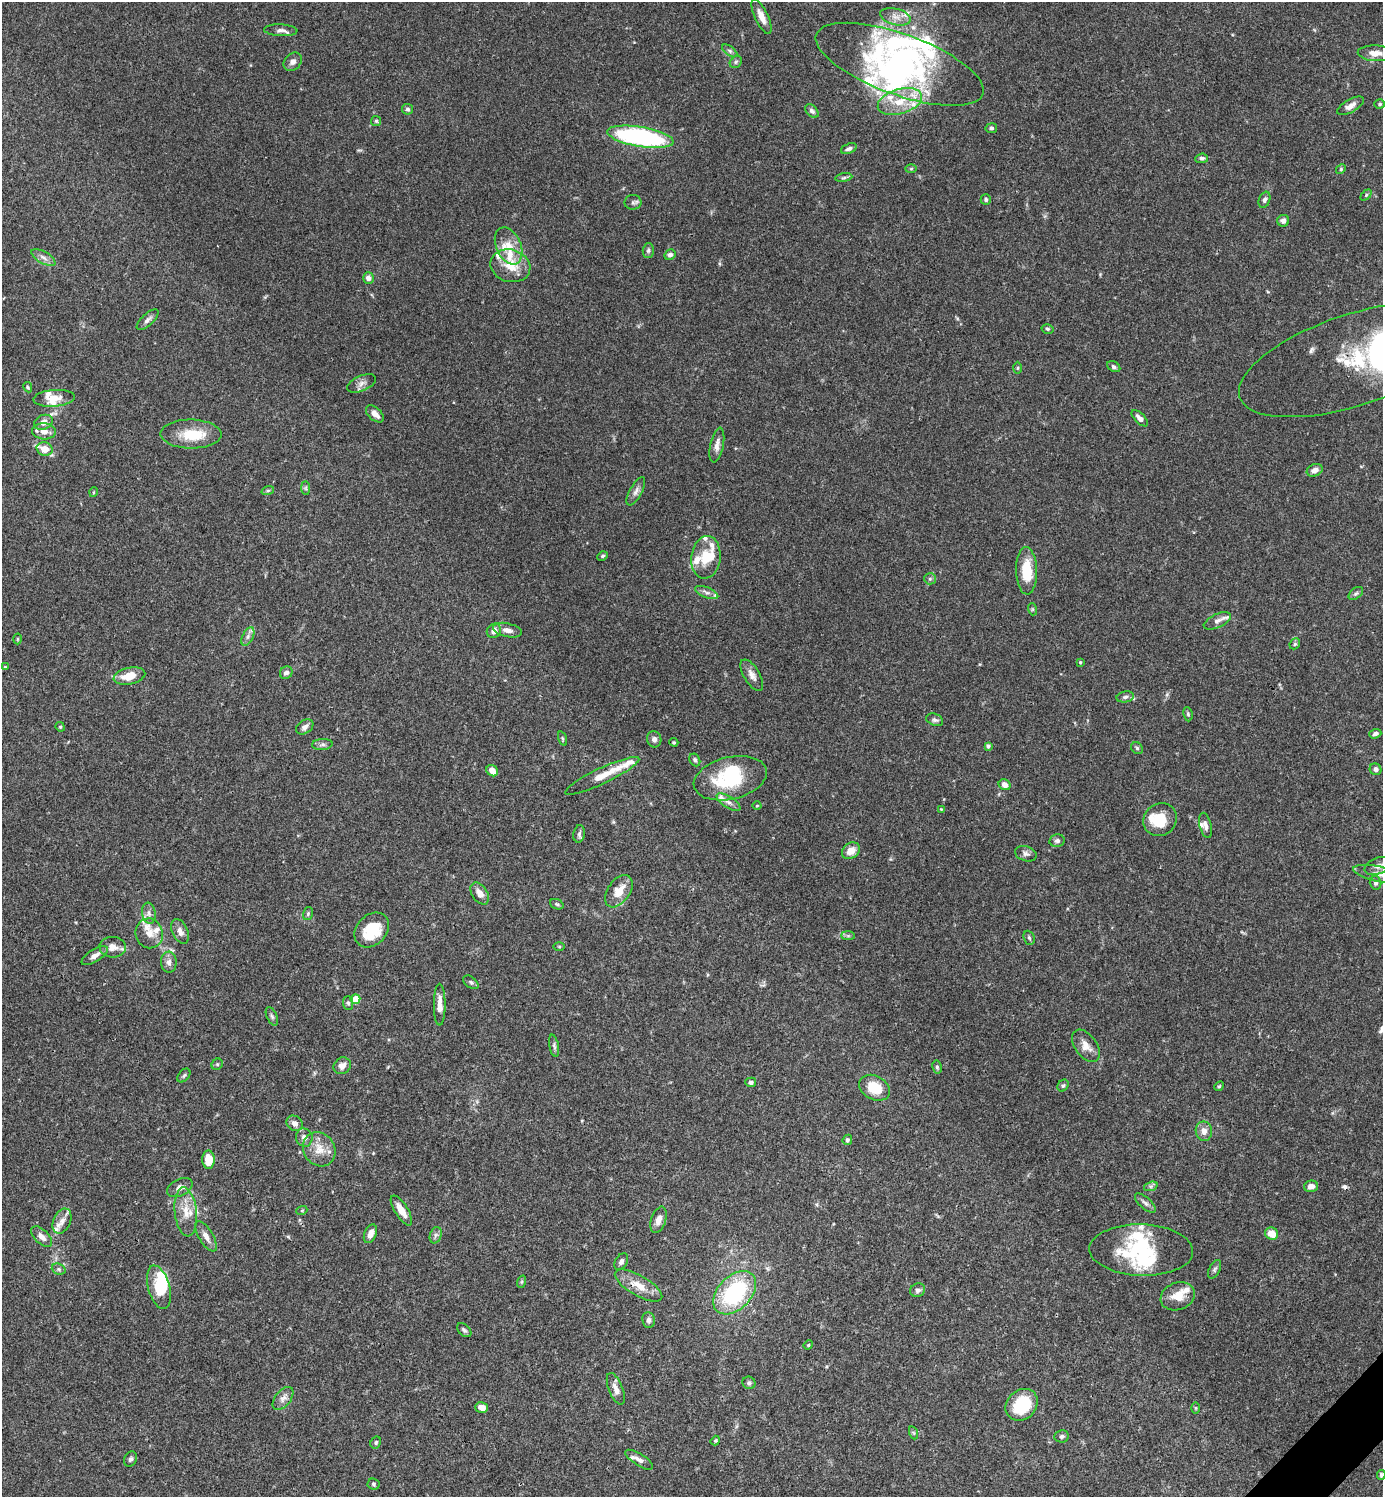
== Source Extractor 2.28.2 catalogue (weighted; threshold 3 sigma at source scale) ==
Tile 6 of 4 x 4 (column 2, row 2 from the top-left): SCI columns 1681-3061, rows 2990-4484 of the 5981 x 5981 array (HDU 1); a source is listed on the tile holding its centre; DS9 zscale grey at full resolution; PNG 1385 x 1499 px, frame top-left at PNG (2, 2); each listed source drawn as its Kron ellipse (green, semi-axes under 4 px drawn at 4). Shown black and unused: <1% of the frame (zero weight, under 3 of 4 exposures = <1% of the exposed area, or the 3 px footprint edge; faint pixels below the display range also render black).
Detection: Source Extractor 2.28.2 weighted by HDU 2 'WHT'; one run over the whole footprint, this tile lists its part. Background 0.0657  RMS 0.0032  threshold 0.0143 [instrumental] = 3 sigma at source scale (4.5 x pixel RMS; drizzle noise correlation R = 1.50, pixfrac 1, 0.05/0.05 arcsec/px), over >= 5 px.
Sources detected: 217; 10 inside a brighter object's white glare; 1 cosmic-ray / hot-pixel residue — neither listed nor drawn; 30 inside a brighter listed object's ellipse — not listed separately; the other 176 listed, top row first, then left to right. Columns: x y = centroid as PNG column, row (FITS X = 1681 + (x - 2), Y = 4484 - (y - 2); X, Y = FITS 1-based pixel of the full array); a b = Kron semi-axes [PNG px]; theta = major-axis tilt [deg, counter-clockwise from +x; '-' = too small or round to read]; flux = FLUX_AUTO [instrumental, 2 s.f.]
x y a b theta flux
761 17 19 6 -65 3.2
895 17 15 8 -14 2.7
281 30 17 6 -3 1.5
730 51 9 4 -36 0.77
1375 53 17 8 -3 3.1
293 62 10 8 45 1.5
736 62 7 5 47 0.6
900 64 88 30 -20 61
900 102 23 12 17 8
1380 104 5 4 - 0.45
1350 106 15 6 30 2
407 109 5 5 - 0.66
812 111 8 5 -43 0.95
376 121 5 5 - 0.45
991 128 6 5 - 0.68
640 137 33 10 -10 58
849 149 8 5 22 0.94
1202 158 6 4 6 0.73
911 169 5 3 - 0.37
1341 169 5 4 - 0.41
844 178 8 4 9 0.65
1366 195 6 4 46 0.47
986 199 5 5 - 0.6
1264 200 8 5 69 0.97
633 202 8 7 - 0.83
1283 221 6 6 - 1.3
509 246 19 12 -66 5
648 250 7 5 87 0.69
670 255 6 5 - 0.99
43 257 13 6 -30 1.7
510 266 20 16 -16 6.9
368 278 6 5 - 1.6
148 320 14 6 42 1.3
1048 329 6 4 -16 0.54
1354 360 121 45 18 58
1114 367 7 5 -33 0.71
1017 368 6 4 89 0.37
361 383 15 7 24 1.8
28 387 5 4 - 0.36
54 398 21 8 5 3.8
375 414 10 6 -44 2
1140 418 10 5 -46 1.6
43 422 9 7 21 2.2
44 431 12 8 -3 2.5
191 434 30 14 -1 9.7
717 445 18 6 78 2
45 449 8 6 -15 4.4
1315 470 8 6 20 2
306 488 7 4 -90 0.55
268 490 6 4 19 0.48
636 491 16 6 61 1.5
94 492 5 3 - 0.26
602 556 5 4 - 0.49
706 557 21 14 83 6.8
1027 571 24 10 -88 9.6
930 579 6 5 - 0.57
707 592 12 5 -22 1.2
1356 593 8 5 40 0.7
1032 609 6 4 -72 0.39
1217 621 15 6 25 1.6
507 630 14 7 -13 1.9
494 631 7 7 - 2.2
248 636 10 5 64 1.1
17 639 5 3 - 0.29
1295 644 6 5 - 0.56
1080 662 4 3 - 0.32
5 667 4 4 - 0.26
286 673 7 6 - 1.3
752 675 17 8 -59 2
129 676 16 8 12 5.4
1125 697 9 5 11 0.82
1188 714 7 4 -81 0.5
935 720 9 6 -22 0.84
60 727 5 4 - 0.43
305 727 9 6 34 1.4
1375 734 6 4 19 1
562 738 7 3 -71 0.43
654 739 8 7 - 1.3
674 742 5 3 - 0.34
322 744 10 5 4 0.9
988 746 4 3 - 0.78
1137 748 6 5 - 0.54
695 760 7 5 -62 0.73
1375 769 6 5 - 1.1
492 771 6 5 - 2.7
602 776 41 8 25 5.5
730 778 37 21 14 22
1005 785 6 5 - 2.1
728 802 13 5 -32 1.5
757 806 4 3 - 0.27
941 809 4 3 - 0.23
1160 820 17 15 39 8.4
1205 825 13 6 -75 1.5
579 834 9 5 80 0.8
1057 841 8 6 13 0.83
851 851 10 7 35 3.1
1026 854 11 7 -17 1.2
1378 866 14 8 21 1.7
1379 874 26 7 -12 3.1
1375 883 7 5 -73 0.94
619 891 18 11 55 5.4
480 893 12 7 -57 2.7
557 904 7 5 -22 0.51
149 913 10 7 -81 1.3
308 914 6 5 - 0.47
372 930 19 15 46 11
180 931 13 7 -66 1.9
149 933 15 13 -73 3.4
848 936 7 4 0 0.54
1029 938 7 5 -67 0.53
113 947 13 10 -3 2.8
559 947 5 4 - 0.41
95 956 15 6 32 1.9
169 962 10 8 -87 1.5
471 982 9 5 -37 0.7
355 999 5 4 - 5.3
348 1003 7 5 -87 0.61
440 1005 21 6 -90 2.8
272 1016 10 5 -65 0.77
554 1046 11 4 -79 0.79
1086 1046 18 11 -53 3.1
217 1064 6 5 - 0.44
342 1066 9 8 - 1.9
937 1067 6 4 -80 0.56
184 1076 8 5 49 0.6
751 1082 5 5 - 0.89
1063 1086 6 5 - 0.54
1219 1086 5 4 - 0.4
874 1088 16 11 -29 8.5
294 1123 8 7 - 1.9
1204 1131 10 8 -79 2.1
304 1138 9 8 - 1.5
847 1140 5 4 - 0.53
319 1149 18 15 -55 5
209 1160 9 6 -89 6
1151 1186 7 4 18 0.74
1311 1186 7 5 14 1.7
180 1188 14 8 27 1.9
1145 1203 13 5 -42 1.1
302 1210 5 3 - 0.3
401 1210 17 6 -58 3.6
186 1212 24 11 -84 5.3
659 1220 14 7 72 2.3
62 1221 13 8 66 2.2
370 1234 10 6 67 2.2
1272 1234 7 6 - 4.5
436 1235 8 5 73 0.87
206 1236 17 7 -59 2.4
41 1237 13 7 -43 1.9
1141 1250 52 25 -2 25
621 1262 9 6 59 1.1
59 1269 7 5 -22 0.68
1215 1269 10 5 63 0.8
521 1282 6 4 70 0.46
639 1285 27 10 -30 5.3
159 1287 22 10 -74 10
918 1290 8 6 28 1
735 1293 25 16 46 32
1178 1296 17 13 21 5.1
649 1320 8 6 -80 1
464 1330 8 5 -44 0.73
808 1345 5 4 - 0.39
749 1383 7 6 - 0.71
616 1389 17 7 -68 2.4
283 1398 13 7 51 1.8
1022 1405 17 14 44 15
482 1407 6 5 - 2.4
1195 1408 6 4 -89 0.36
914 1433 6 4 -70 0.45
1062 1436 7 6 - 0.71
715 1441 5 4 - 0.37
376 1442 6 5 - 0.59
130 1459 8 6 65 0.81
639 1460 16 6 -33 1.6
1381 1475 5 4 - 0.66
374 1484 6 5 - 0.55
Overlapping masked pixels (flux is a lower limit): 2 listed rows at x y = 1354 360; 639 1285
Isophote crosses this tile's border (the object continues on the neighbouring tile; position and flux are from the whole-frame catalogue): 3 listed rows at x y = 1354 360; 1379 874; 1381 1475